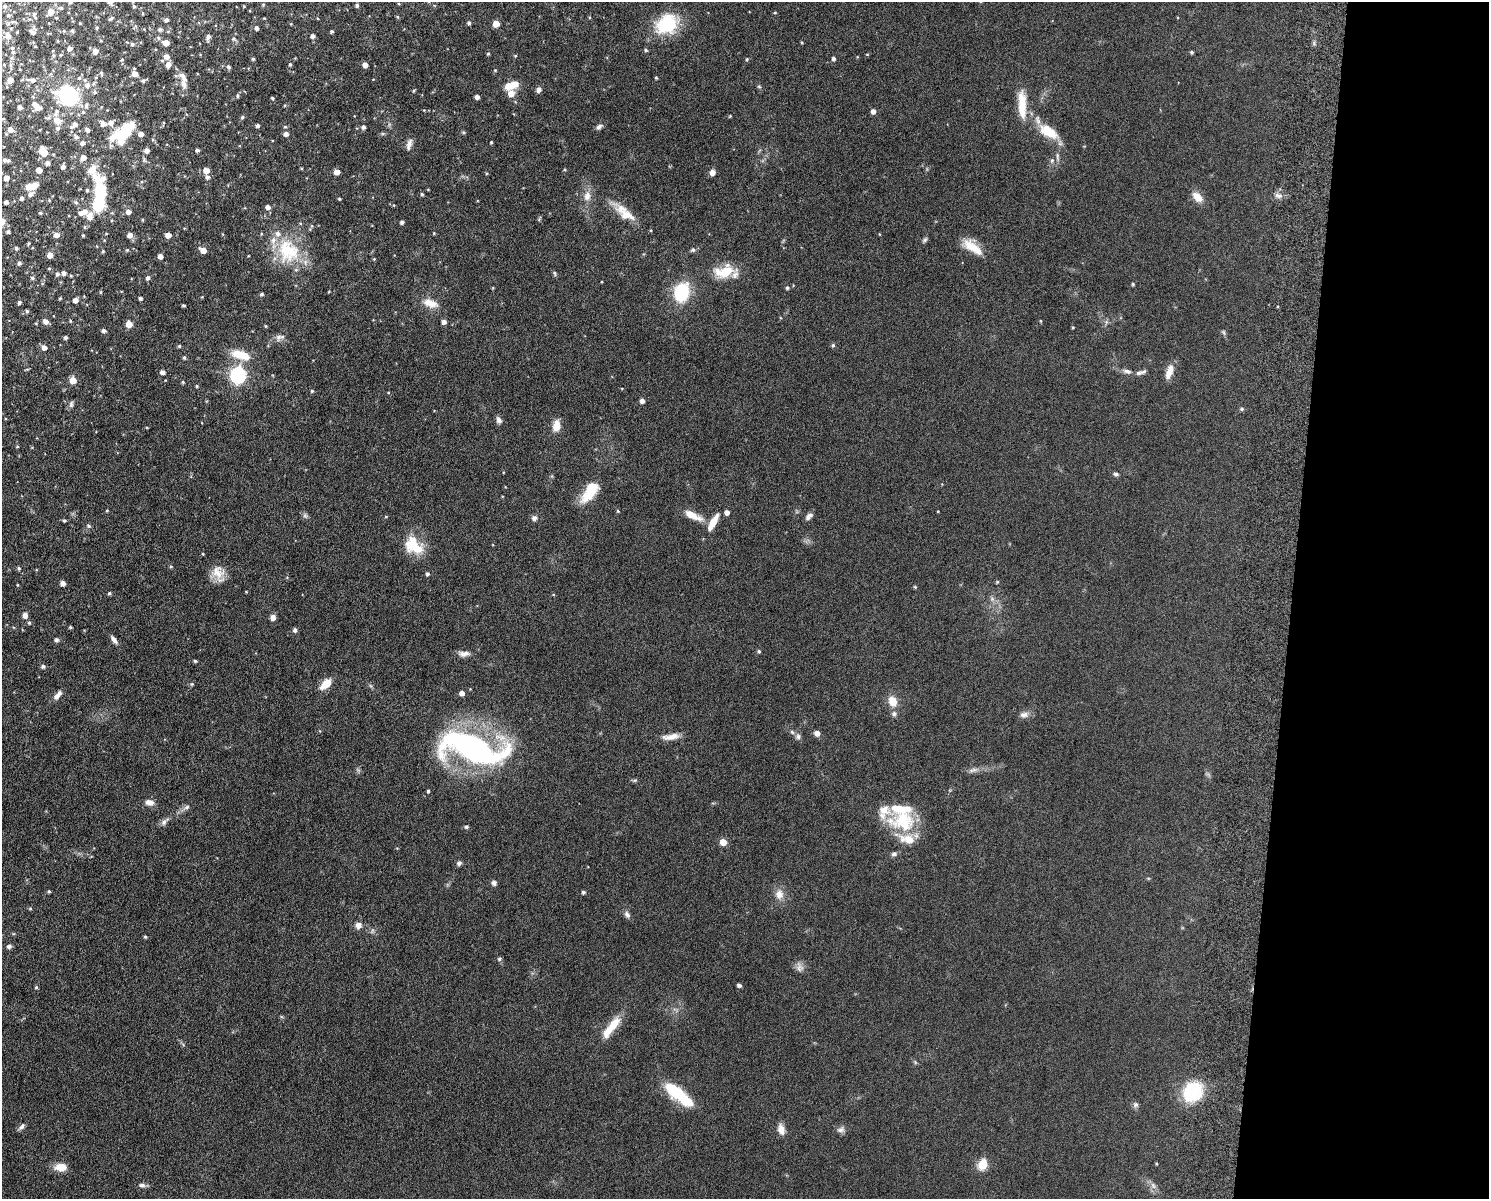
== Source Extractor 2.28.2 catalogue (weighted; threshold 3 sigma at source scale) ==
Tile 9 of 3 x 4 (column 3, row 3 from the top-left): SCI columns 3150-4636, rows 1212-2408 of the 4926 x 4817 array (HDU 1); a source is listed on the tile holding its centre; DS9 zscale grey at full resolution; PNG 1491 x 1201 px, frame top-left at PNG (2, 2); no overlay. Shown black and unused: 13% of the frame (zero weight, under 6 of 12 exposures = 3% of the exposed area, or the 3 px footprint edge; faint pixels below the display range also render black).
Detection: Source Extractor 2.28.2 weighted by HDU 2 'WHT'; one run over the whole footprint, this tile lists its part. Background 0.0569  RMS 0.0042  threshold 0.0174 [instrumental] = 3 sigma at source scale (4.09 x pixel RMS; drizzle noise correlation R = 1.36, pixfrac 0.8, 0.05/0.05 arcsec/px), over >= 5 px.
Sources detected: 310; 1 too faint to see at this stretch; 2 inside a brighter object's white glare — not listed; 26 inside a brighter listed object's ellipse — not listed separately; the other 281 listed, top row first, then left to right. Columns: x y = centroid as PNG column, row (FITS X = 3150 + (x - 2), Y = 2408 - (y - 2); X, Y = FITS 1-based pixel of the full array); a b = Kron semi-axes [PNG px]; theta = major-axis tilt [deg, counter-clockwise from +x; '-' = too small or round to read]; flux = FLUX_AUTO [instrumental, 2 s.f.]
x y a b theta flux
70 2 3 3 - 0.54
263 4 5 3 - 0.33
357 5 4 4 - 0.84
5 6 4 4 - 0.7
134 6 4 3 - 0.59
244 6 4 3 - 0.3
51 12 7 6 - 3.4
775 13 4 3 - 0.35
34 14 6 5 - 0.77
9 15 4 4 - 0.48
398 17 5 3 - 0.38
111 18 6 3 32 0.57
166 20 4 4 - 1
80 23 3 2 - 0.24
469 23 4 4 - 0.8
496 24 5 5 - 5.4
667 24 23 19 34 22
97 28 4 3 - 0.41
257 28 4 4 - 0.92
160 29 5 4 - 0.96
33 31 7 6 - 1.2
64 31 4 3 - 0.35
72 31 3 3 - 0.63
332 31 3 3 - 0.61
17 32 3 2 - 0.32
8 36 7 6 - 2.3
313 36 4 4 - 1.2
208 37 7 4 72 1.3
158 38 6 5 - 0.7
234 39 6 5 - 0.6
58 41 4 2 - 0.28
166 43 5 4 - 3.4
802 43 4 3 - 0.34
132 44 5 5 - 0.87
35 46 3 2 - 0.25
12 48 5 5 - 0.47
69 49 4 4 - 1.7
646 50 5 4 - 0.57
95 51 5 5 - 2.4
1191 52 4 4 - 0.6
488 54 5 3 - 0.32
867 54 5 3 - 0.28
53 55 5 4 - 0.53
515 56 4 3 - 0.32
166 57 5 5 - 2.1
122 59 4 4 - 0.38
253 59 4 4 - 0.52
747 59 4 4 - 0.43
833 59 4 4 - 0.98
162 61 5 4 - 0.51
168 64 6 5 - 2.2
290 64 5 4 - 0.66
11 65 6 4 71 0.64
365 65 5 4 - 2.4
228 67 5 5 - 0.86
495 70 4 4 - 0.36
101 73 5 4 - 0.6
135 74 5 5 - 2.6
183 77 17 8 -57 2.6
79 78 5 5 - 0.59
656 78 4 3 - 0.41
10 80 5 4 - 3.3
32 80 12 6 -4 2
143 81 5 5 - 0.75
87 85 7 7 - 2
509 86 11 9 29 3.7
759 87 6 3 -20 0.44
539 90 6 5 - 1.5
414 91 4 3 - 0.45
95 92 5 5 - 0.77
511 94 7 6 - 4
69 96 19 16 -23 34
238 96 6 5 - 0.62
477 97 4 4 - 1.6
272 98 4 3 - 0.5
285 105 4 3 - 0.3
1022 105 35 9 -88 9
86 106 12 6 89 1.6
20 107 4 4 - 1.4
38 107 6 5 - 3.4
873 111 5 4 - 1.9
730 116 4 3 - 0.33
242 117 5 4 - 0.62
57 121 10 9 - 3.3
74 125 9 5 41 2.1
257 125 4 3 - 0.97
363 127 4 4 - 1.2
599 127 9 6 33 1.2
10 129 6 6 - 2.3
87 130 6 4 -54 1.2
1048 131 26 13 -32 9.4
464 132 6 4 -1 0.46
286 134 5 4 - 1.8
76 137 6 5 - 1.1
122 137 27 20 -2 12
491 142 3 3 - 0.45
82 143 6 5 - 1.5
409 144 15 6 75 1.9
147 150 5 4 - 1.8
197 150 4 4 - 0.81
44 152 8 6 -60 6.8
83 157 5 4 - 2.6
5 160 5 5 - 0.83
1052 160 6 5 - 0.79
48 163 5 5 - 1.4
63 167 4 4 - 1.5
39 170 4 4 - 3.5
206 170 5 5 - 3.2
565 170 4 3 - 0.35
337 172 5 5 - 2.9
712 172 6 5 - 2.3
207 177 5 5 - 1.1
6 178 5 4 - 2
32 186 13 6 17 4.4
31 194 6 5 - 1.6
422 194 4 4 - 0.56
587 196 14 9 86 3.1
1279 196 10 4 -1 1.2
99 197 50 17 88 21
1197 197 15 9 -47 3.7
22 198 4 4 - 0.99
339 199 4 3 - 0.45
49 200 3 2 - 0.28
6 202 4 4 - 1.2
76 202 6 5 - 0.77
268 207 5 5 - 1.6
128 212 5 5 - 2.3
40 213 4 4 - 0.5
81 213 6 6 - 1.6
626 215 24 12 -21 5.9
402 222 4 4 - 0.95
8 232 4 3 - 0.86
434 233 4 4 - 0.34
879 234 4 3 - 0.26
56 235 6 5 - 2.1
83 235 3 3 - 0.49
130 235 5 5 - 2.3
168 235 4 4 - 3.4
925 240 8 5 45 0.73
29 243 5 3 - 0.42
973 247 27 10 -36 7.2
16 248 4 4 - 0.8
127 250 4 4 - 0.46
203 250 6 5 - 3.3
693 250 6 6 - 0.78
103 251 4 3 - 0.51
288 251 35 29 -60 22
50 255 5 4 - 3.1
160 256 4 4 - 2.1
374 259 4 4 - 0.32
19 263 5 4 - 0.96
49 269 4 4 - 0.38
724 272 26 14 13 9.9
64 273 4 4 - 1.5
554 273 7 4 -75 0.6
57 274 5 4 - 0.92
32 278 4 4 - 0.84
148 278 5 5 - 1.1
1133 284 4 4 - 0.47
787 288 4 4 - 0.71
100 292 5 3 - 0.34
682 292 13 10 76 25
261 294 4 4 - 0.72
60 298 4 3 - 0.36
140 298 4 3 - 0.94
75 300 5 4 - 2.2
19 302 5 4 - 0.73
430 303 19 9 -17 5
183 305 3 3 - 0.61
27 311 5 4 - 0.58
45 321 5 4 - 2.4
70 321 4 3 - 0.38
1040 321 4 3 - 0.32
444 322 4 4 - 1.5
129 324 5 5 - 4.9
265 326 4 3 - 0.39
1073 327 3 3 - 0.39
104 331 4 4 - 1.1
1224 332 8 4 -81 0.59
278 337 10 8 79 1.5
65 338 4 4 - 0.84
833 345 5 5 - 0.54
179 346 4 4 - 0.53
44 347 5 5 - 1.9
241 355 25 10 -17 7.9
184 358 4 4 - 0.63
1127 371 12 6 -15 1.6
162 372 4 4 - 1.7
1140 372 15 5 16 1.5
1169 372 18 8 72 3.8
238 375 7 6 - 96
73 380 5 5 - 5.2
183 382 4 3 - 0.44
197 386 4 3 - 0.43
312 391 4 4 - 0.48
642 401 4 4 - 1.6
71 404 9 5 83 0.9
1242 409 5 4 - 0.57
499 420 8 6 -64 1.3
556 425 13 8 82 4.1
147 428 4 2 - 0.28
1116 474 7 4 -3 0.79
589 493 29 11 45 9
107 510 5 3 - 0.34
618 511 4 4 - 0.38
938 511 3 2 - 0.25
727 512 4 4 - 1.8
692 515 22 7 -26 5.4
386 516 5 3 - 0.32
534 518 6 6 - 1.2
808 518 7 6 - 0.99
64 520 3 3 - 0.59
713 522 18 6 61 6.1
89 526 6 4 -37 0.64
416 548 32 11 -29 8.3
203 554 4 3 - 0.3
171 567 5 3 - 0.45
19 568 4 4 - 0.72
218 572 18 16 -40 5.3
427 574 4 4 - 0.84
997 582 4 4 - 0.44
62 583 6 5 - 1.5
915 587 5 4 - 0.37
109 593 5 4 - 0.53
25 615 7 6 - 1.7
273 617 6 5 - 2
29 623 5 5 - 0.6
70 627 3 3 - 0.56
295 630 4 4 - 1.2
114 639 12 5 -53 1.5
56 640 6 5 - 0.75
759 651 5 4 - 0.63
464 654 14 7 0 2
195 661 4 4 - 0.55
43 666 5 4 - 0.96
192 684 5 5 - 0.45
326 684 12 7 44 6.1
462 693 5 4 - 2
56 697 9 7 59 1.7
893 701 10 8 -64 5.5
894 714 8 7 - 1.1
1024 715 12 8 9 1.9
792 732 7 4 -45 0.72
817 733 6 5 - 2
671 737 22 7 8 3.4
798 737 7 6 - 1.1
472 749 70 26 -15 110
973 770 13 4 19 1.3
428 791 3 3 - 0.62
150 802 10 7 -11 2.3
187 807 8 5 28 1.1
903 821 35 28 -13 21
164 822 13 6 43 1.6
466 827 5 4 - 0.76
723 842 5 5 - 4.9
894 854 8 6 7 1
459 863 6 6 - 0.97
494 883 6 5 - 1.1
49 891 4 3 - 0.49
583 892 4 3 - 0.86
779 894 13 11 -84 3.3
30 908 4 4 - 0.45
627 915 9 7 -57 1.3
358 925 8 7 - 2
145 937 4 3 - 0.5
9 946 7 5 25 1
499 959 5 4 - 0.73
800 967 13 9 -79 2
739 985 5 4 - 0.83
36 987 5 4 - 0.56
611 1027 33 9 52 8.4
1193 1092 18 15 47 25
679 1094 35 11 -40 19
1136 1105 7 7 - 0.96
22 1126 9 6 52 1.2
781 1129 12 7 -76 3
841 1130 11 7 9 1.4
983 1164 5 5 - 23
61 1167 12 8 -1 5
142 1185 10 5 0 1.2
1153 1185 10 5 -63 1.4
Isophote crosses this tile's border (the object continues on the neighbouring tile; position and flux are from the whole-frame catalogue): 1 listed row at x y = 70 2